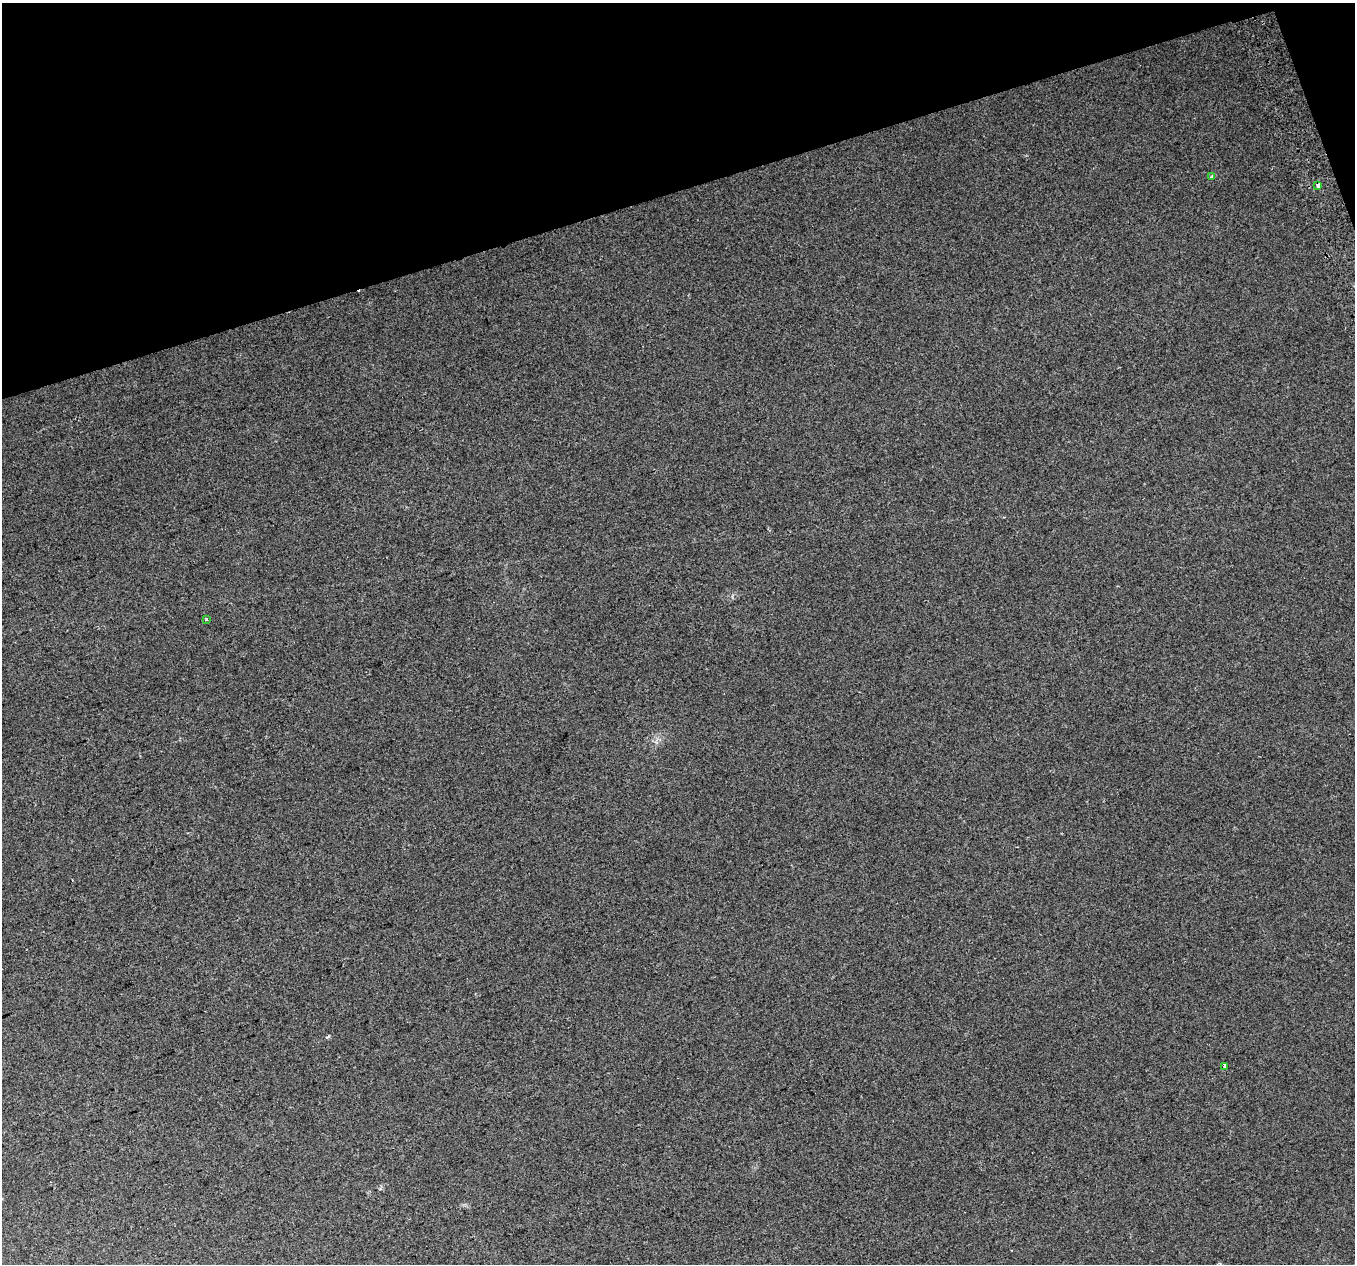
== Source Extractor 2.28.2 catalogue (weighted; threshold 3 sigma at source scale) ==
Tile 3 of 4 x 4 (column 3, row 1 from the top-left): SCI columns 2747-4099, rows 3919-5180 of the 5491 x 5261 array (HDU 1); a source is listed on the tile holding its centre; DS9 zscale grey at full resolution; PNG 1357 x 1266 px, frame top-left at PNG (2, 3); each listed source drawn as its Kron ellipse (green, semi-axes under 4 px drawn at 4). Shown black and unused: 16% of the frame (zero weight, under 2 of 3 exposures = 3% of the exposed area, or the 3 px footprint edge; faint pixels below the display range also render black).
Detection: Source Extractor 2.28.2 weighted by HDU 2 'WHT'; one run over the whole footprint, this tile lists its part. Background 0.0669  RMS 0.013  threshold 0.0591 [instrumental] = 3 sigma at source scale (4.5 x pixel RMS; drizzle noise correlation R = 1.50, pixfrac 1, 0.0396/0.0396 arcsec/px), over >= 5 px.
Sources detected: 5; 1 cosmic-ray / hot-pixel residue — neither listed nor drawn; the other 4 listed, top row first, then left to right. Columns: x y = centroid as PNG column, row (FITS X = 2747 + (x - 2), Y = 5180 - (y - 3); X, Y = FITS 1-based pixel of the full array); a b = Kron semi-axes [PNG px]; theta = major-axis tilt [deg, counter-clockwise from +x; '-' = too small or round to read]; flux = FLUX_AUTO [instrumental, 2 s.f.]
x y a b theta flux
1211 177 4 3 - 1.6
1318 186 3 3 - 24
207 619 3 3 - 2.2
1225 1066 4 3 - 84
Overlapping masked pixels (flux is a lower limit): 1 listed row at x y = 1318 186